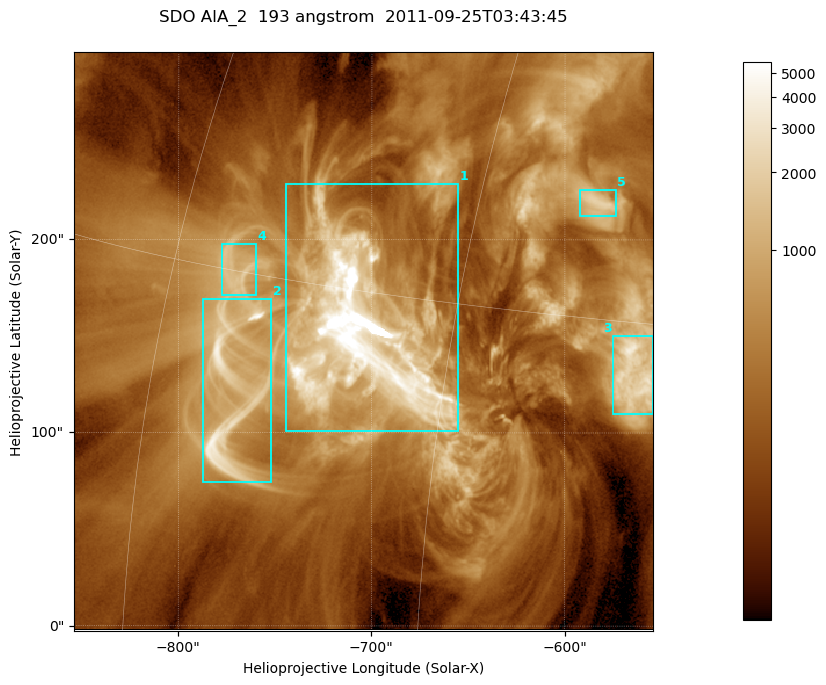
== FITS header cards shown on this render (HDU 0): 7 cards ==
TELESCOP= 'SDO     '           /
INSTRUME= 'AIA_2   '           /
WAVELNTH=                  193 /
WAVEUNIT= 'angstrom'           /
DATE-OBS= '2011-09-25T03:43:45.35' /
CTYPE1  = 'HPLN-TAN'           /
CTYPE2  = 'HPLT-TAN'           /

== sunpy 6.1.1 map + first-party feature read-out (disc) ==
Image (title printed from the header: SDO AIA_2  193 angstrom  2011-09-25T03:43:45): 499 x 499 px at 0.601 arcsec/px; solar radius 957 arcsec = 1592 px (partial field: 3.1% of the solar disc is inside the frame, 100% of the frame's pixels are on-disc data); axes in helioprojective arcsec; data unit not stated in the header (colour bar unlabelled)
Orientation: roll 0.0577 deg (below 1 deg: not rotated)
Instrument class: DISC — disc imager (sunpy class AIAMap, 193 A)
Bright regions (active regions / flare kernels): reference = the on-disc median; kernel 5 px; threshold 5 sigma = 1007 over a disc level ~299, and >= 1.15x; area >= 249 px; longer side >= 6 px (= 3.6 arcsec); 5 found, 5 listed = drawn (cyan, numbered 1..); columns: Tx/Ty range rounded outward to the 2 arcsec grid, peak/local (2 s.f.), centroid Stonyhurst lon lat
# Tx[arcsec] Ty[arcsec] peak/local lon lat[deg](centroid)
1 -746..-654 100..230 53 -49 +14
2 -788..-752 74..170 13 -55 +11
3 -576..-554 110..152 11 -37 +13
4 -778..-760 170..198 5.4 -56 +15
5 -594..-574 212..226 6.7 -40 +19